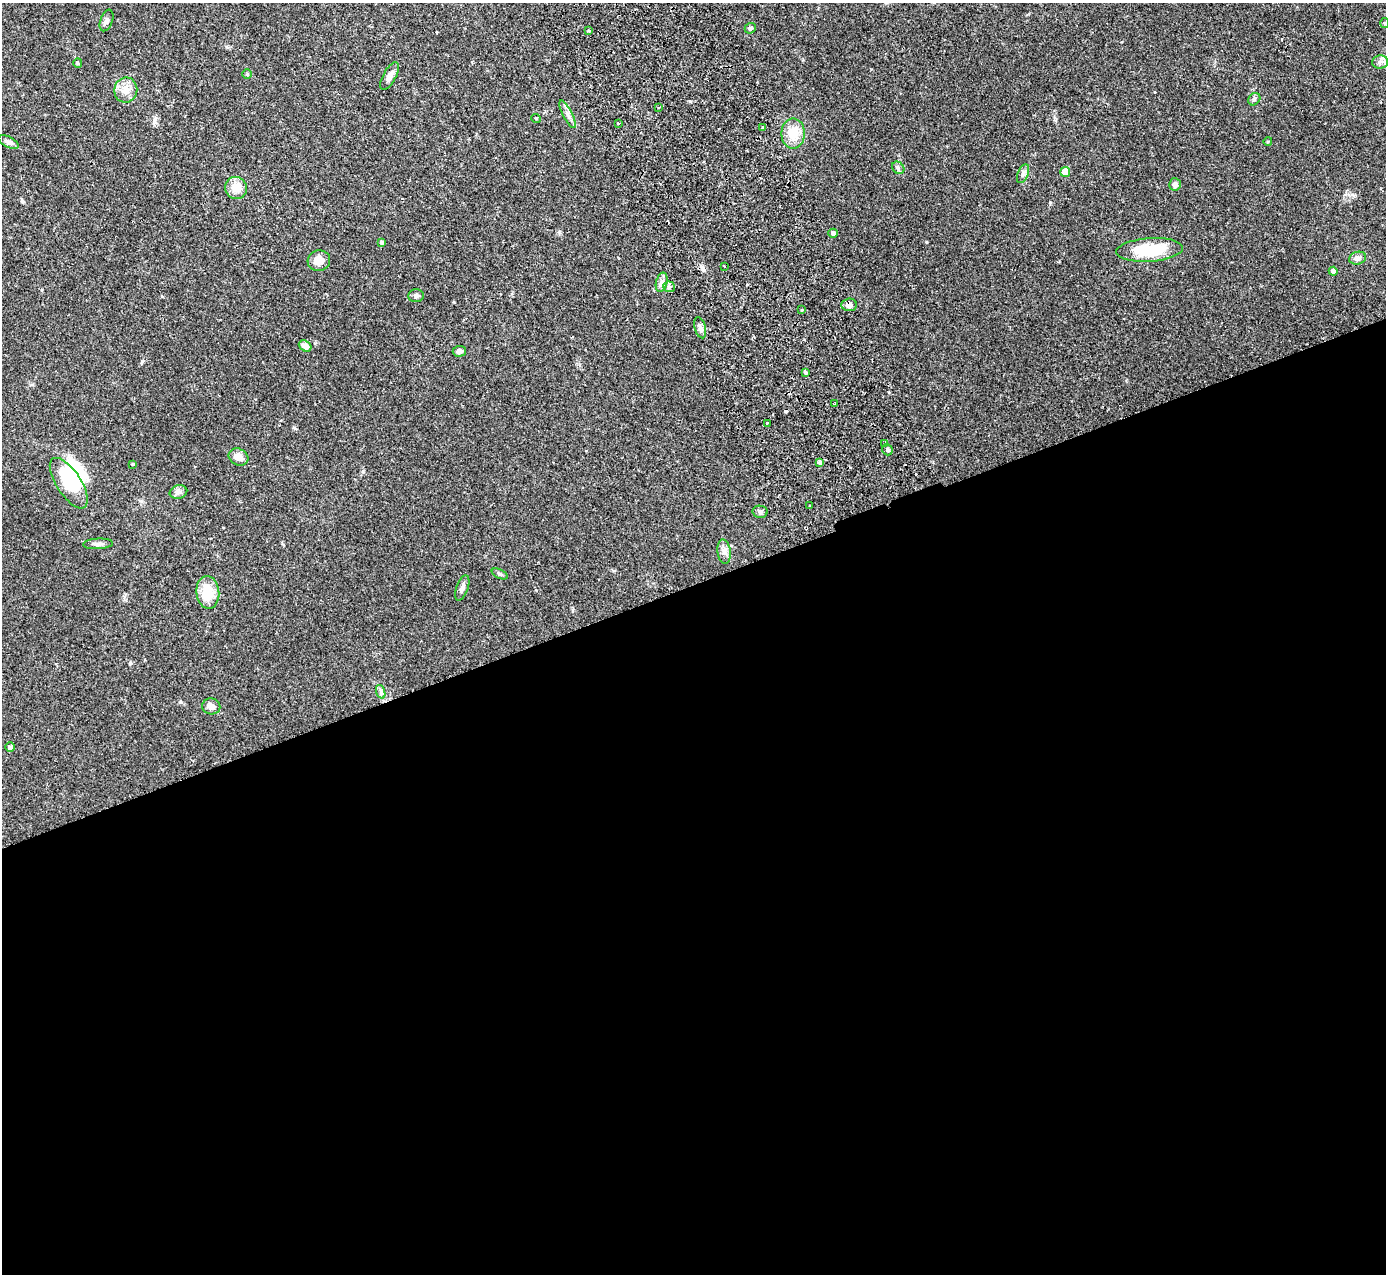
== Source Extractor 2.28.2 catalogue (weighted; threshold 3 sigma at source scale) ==
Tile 15 of 4 x 4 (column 3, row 4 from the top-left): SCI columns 2826-4209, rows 181-1452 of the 5648 x 5578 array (HDU 1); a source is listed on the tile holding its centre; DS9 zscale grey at full resolution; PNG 1388 x 1276 px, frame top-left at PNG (2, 3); each listed source drawn as its Kron ellipse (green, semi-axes under 4 px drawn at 4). Shown black and unused: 54% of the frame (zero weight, under 2 of 3 exposures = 3% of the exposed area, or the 3 px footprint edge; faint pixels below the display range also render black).
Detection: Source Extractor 2.28.2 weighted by HDU 2 'WHT'; one run over the whole footprint, this tile lists its part. Background 0.096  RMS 0.006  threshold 0.027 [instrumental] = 3 sigma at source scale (4.5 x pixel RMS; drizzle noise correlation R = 1.50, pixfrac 1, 0.05/0.05 arcsec/px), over >= 5 px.
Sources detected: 62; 2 inside a brighter object's white glare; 2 cosmic-ray / hot-pixel residue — neither listed nor drawn; the other 58 listed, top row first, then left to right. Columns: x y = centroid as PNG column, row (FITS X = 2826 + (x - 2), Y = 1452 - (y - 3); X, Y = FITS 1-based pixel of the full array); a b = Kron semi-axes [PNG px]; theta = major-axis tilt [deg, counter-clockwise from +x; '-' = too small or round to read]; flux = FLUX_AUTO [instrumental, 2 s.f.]
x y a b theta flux
106 20 11 6 69 1.8
1385 23 5 4 - 0.75
750 28 5 5 - 1.1
589 31 4 3 - 0.98
1380 62 8 6 3 2
78 63 5 4 - 0.73
247 74 5 5 - 0.69
390 76 15 6 61 3.5
126 90 13 11 82 6.1
1254 99 7 5 47 1.1
659 107 4 2 - 0.53
568 114 15 4 -63 2.7
536 118 5 3 - 0.49
618 123 3 3 - 1.9
763 128 3 3 - 1.5
793 133 15 11 90 12
1268 141 4 3 - 0.5
8 142 11 5 -26 2.4
898 168 7 5 -46 1.2
1065 172 5 5 - 8.9
1023 174 10 5 67 1.7
1175 184 6 5 - 2.6
236 188 11 10 - 7.2
833 233 4 4 - 2
382 242 4 4 - 1.2
1150 250 33 12 4 26
1358 258 8 6 16 2
319 261 11 10 - 5.6
724 266 4 3 - 0.55
1333 271 4 4 - 2.1
662 282 10 5 77 2.2
669 287 6 5 - 1.1
416 296 7 6 - 1.6
849 305 7 6 - 3
802 310 3 3 - 0.56
700 328 11 5 -75 2.1
305 346 7 5 -36 3.9
459 351 6 5 - 2.3
806 373 4 4 - 1.1
835 404 3 2 - 0.99
767 423 3 3 - 2.7
885 444 3 3 - 0.94
887 450 6 5 - 1
238 457 10 8 -27 4.6
820 462 4 3 - 11
133 464 3 3 - 0.73
69 483 29 12 -57 28
178 492 9 6 14 2
809 505 3 3 - 0.79
760 512 7 6 - 1.5
98 544 15 5 3 2.3
724 552 12 6 -84 2.7
500 574 8 4 -26 1.1
462 588 13 6 70 2.3
208 592 16 11 -84 14
381 692 7 4 -72 1.3
211 706 9 8 - 3
10 747 5 4 - 1.7
Overlapping masked pixels (flux is a lower limit): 1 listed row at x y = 849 305
Isophote crosses this tile's border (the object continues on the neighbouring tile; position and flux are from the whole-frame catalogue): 1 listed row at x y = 1385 23
Unlisted compact peaks at least as high as the median listed source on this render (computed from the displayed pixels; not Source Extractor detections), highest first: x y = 690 101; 130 663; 142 361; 1050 202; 180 702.